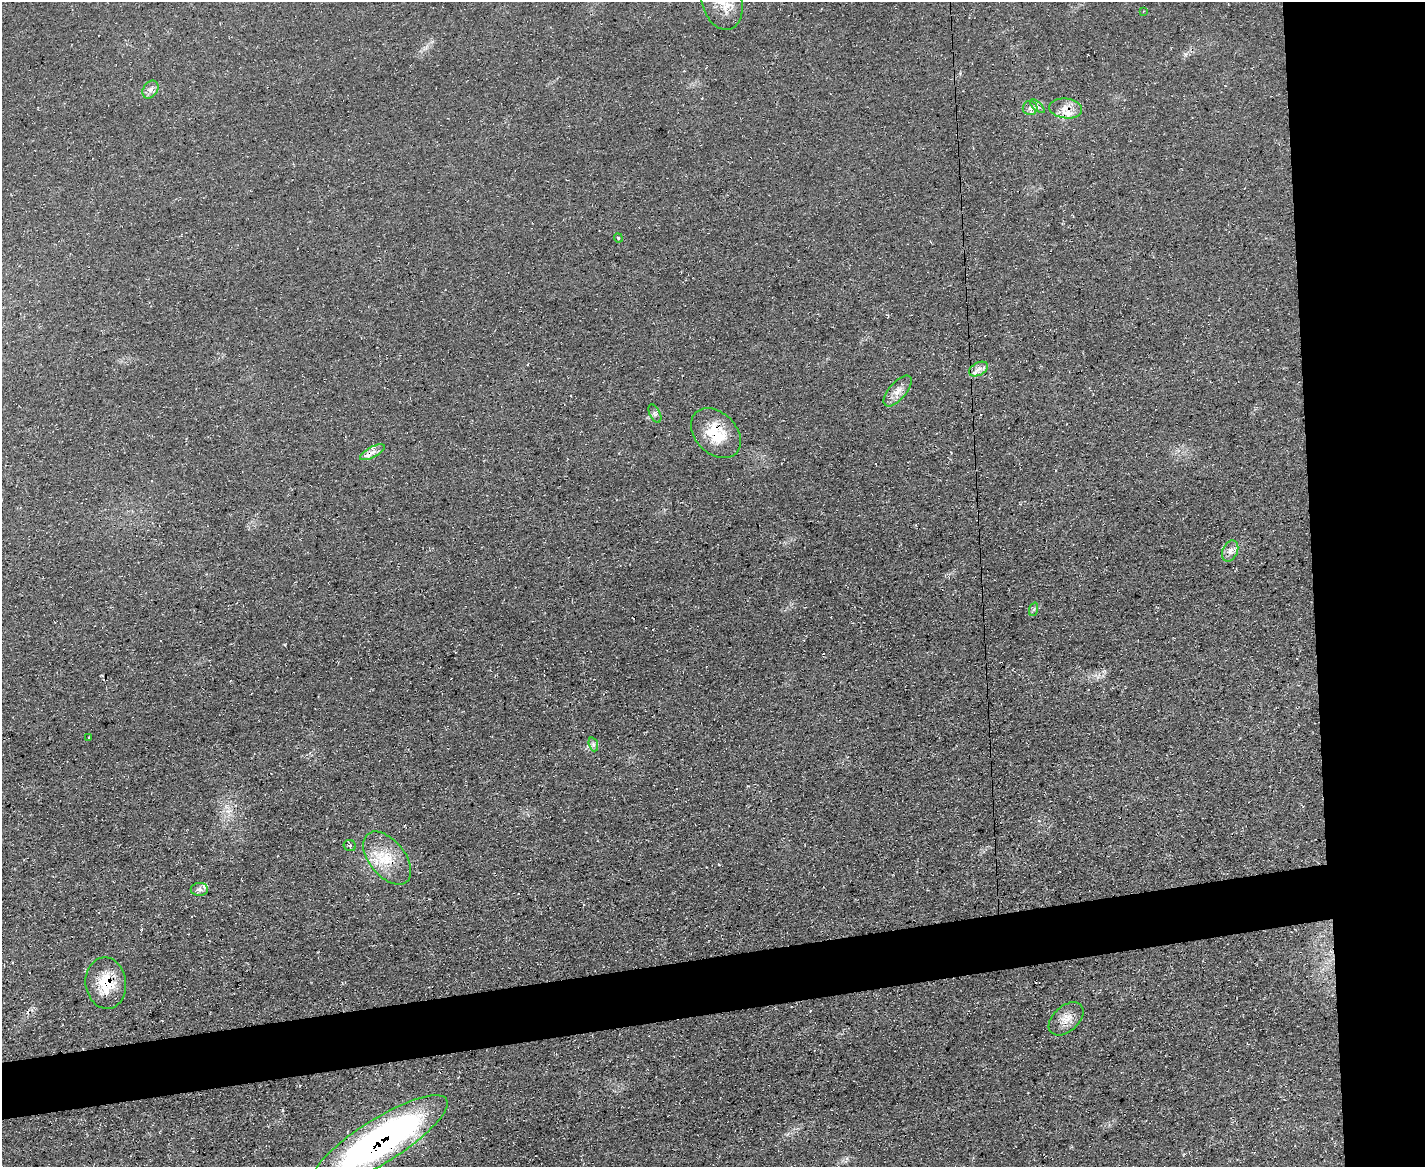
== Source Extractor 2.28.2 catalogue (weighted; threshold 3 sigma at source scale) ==
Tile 6 of 3 x 4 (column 3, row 2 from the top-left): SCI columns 2974-4396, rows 2329-3493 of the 4639 x 4657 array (HDU 1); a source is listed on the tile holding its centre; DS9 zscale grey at full resolution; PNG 1427 x 1169 px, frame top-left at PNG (2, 2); each listed source drawn as its Kron ellipse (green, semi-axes under 4 px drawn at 4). Shown black and unused: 12% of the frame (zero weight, under 3 of 4 exposures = <1% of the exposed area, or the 3 px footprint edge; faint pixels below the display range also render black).
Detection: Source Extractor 2.28.2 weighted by HDU 2 'WHT'; one run over the whole footprint, this tile lists its part. Background 0.0628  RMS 0.0072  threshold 0.0322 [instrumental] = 3 sigma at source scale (4.5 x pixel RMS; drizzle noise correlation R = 1.50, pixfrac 1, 0.05/0.05 arcsec/px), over >= 5 px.
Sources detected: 25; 1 cosmic-ray / hot-pixel residue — neither listed nor drawn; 2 inside a brighter listed object's ellipse — not listed separately; the other 22 listed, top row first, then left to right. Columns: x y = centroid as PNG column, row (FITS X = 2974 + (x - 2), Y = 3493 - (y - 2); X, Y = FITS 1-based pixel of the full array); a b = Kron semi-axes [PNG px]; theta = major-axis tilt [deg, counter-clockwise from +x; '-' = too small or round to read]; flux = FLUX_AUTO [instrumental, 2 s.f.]
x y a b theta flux
722 2 29 20 -74 19
1143 11 3 2 - 0.45
150 90 10 7 55 3.1
1037 106 9 4 -42 2.1
1030 108 7 7 - 2.8
1066 108 16 10 -6 8
618 238 4 3 - 0.78
979 369 10 6 27 3.9
898 391 19 9 49 6.3
655 414 10 5 -63 1.9
716 433 29 20 -45 26
372 452 14 5 28 3.8
1230 551 11 7 66 3.9
1034 609 7 4 71 1.5
89 737 3 2 - 0.5
593 744 7 4 -72 1.7
350 845 6 5 - 1.3
387 858 31 18 -51 23
199 889 8 6 1 2.5
106 983 26 20 -83 24
1066 1019 20 12 42 8.7
380 1141 78 22 32 310
Overlapping masked pixels (flux is a lower limit): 5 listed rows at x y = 1066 108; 716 433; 387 858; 106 983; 380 1141
Isophote crosses this tile's border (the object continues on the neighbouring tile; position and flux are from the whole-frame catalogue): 2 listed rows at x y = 722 2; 380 1141